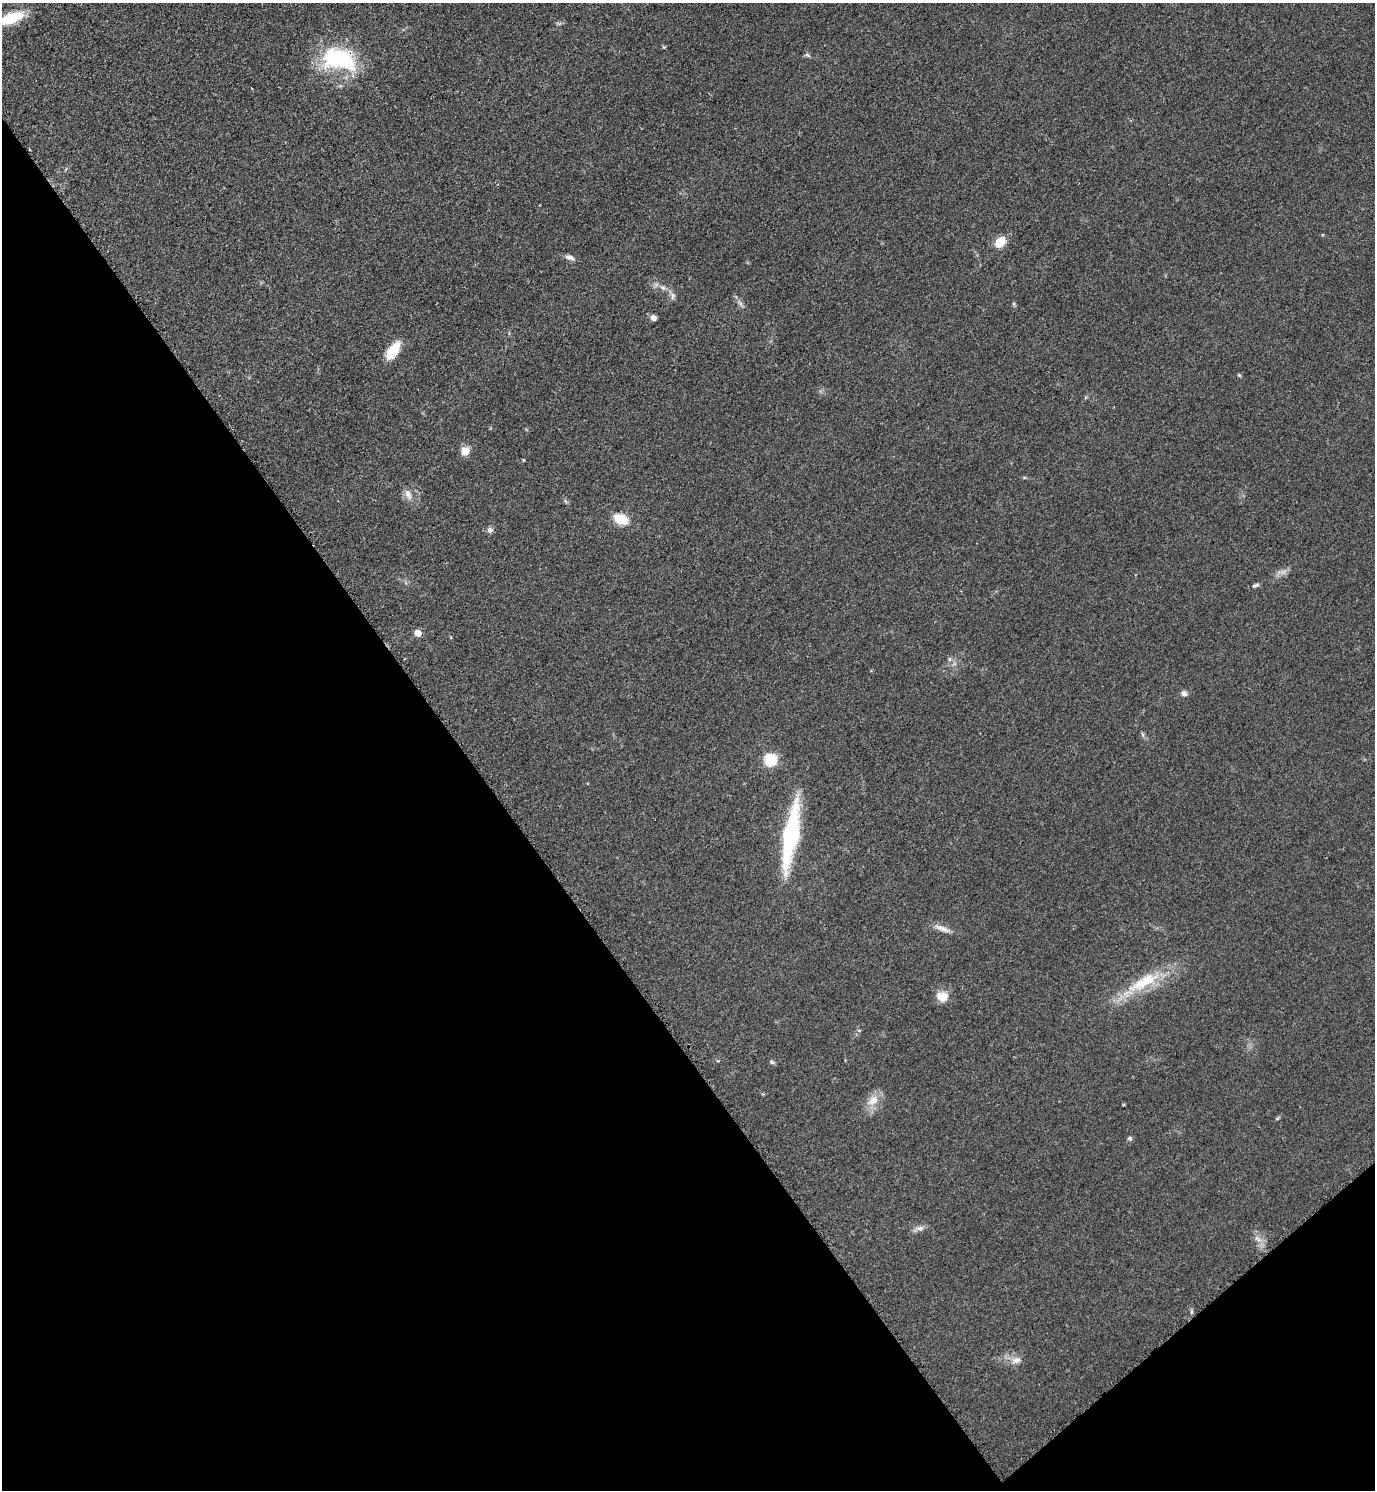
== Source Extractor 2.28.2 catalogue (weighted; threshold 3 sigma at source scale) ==
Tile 14 of 4 x 4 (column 2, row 4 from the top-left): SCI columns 1686-3058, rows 7-1494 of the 5971 x 5974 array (HDU 1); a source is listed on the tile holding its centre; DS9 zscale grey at full resolution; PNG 1377 x 1492 px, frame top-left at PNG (2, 3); no overlay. Shown black and unused: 37% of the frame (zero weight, under 2 of 3 exposures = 1% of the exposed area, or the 3 px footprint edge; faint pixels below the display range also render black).
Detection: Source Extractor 2.28.2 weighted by HDU 2 'WHT'; one run over the whole footprint, this tile lists its part. Background 0.0784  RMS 0.0076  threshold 0.0344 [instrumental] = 3 sigma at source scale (4.5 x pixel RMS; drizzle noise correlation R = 1.50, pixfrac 1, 0.05/0.05 arcsec/px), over >= 5 px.
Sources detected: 32; all 32 listed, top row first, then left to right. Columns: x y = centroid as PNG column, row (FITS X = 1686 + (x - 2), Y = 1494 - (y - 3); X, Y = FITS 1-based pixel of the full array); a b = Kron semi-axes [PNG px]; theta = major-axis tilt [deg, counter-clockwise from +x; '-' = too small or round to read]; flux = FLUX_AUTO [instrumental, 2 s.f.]
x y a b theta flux
12 18 23 10 19 31
807 55 7 4 -36 1.3
339 59 45 26 -15 69
1000 242 9 7 45 16
570 257 13 6 -16 3.3
663 288 8 5 -17 2.3
672 296 12 4 90 2.3
741 304 7 4 -71 1.8
653 318 5 5 - 4.3
393 350 18 9 54 24
1239 375 5 4 - 0.89
465 451 5 5 - 26
523 460 5 3 - 0.82
408 494 13 8 -60 4.9
621 519 13 9 -24 20
490 530 8 7 - 2.4
1255 585 10 4 21 1.9
417 633 5 5 - 9.2
950 659 7 4 89 1.4
1184 693 9 7 -31 2.4
1143 735 6 4 -71 1.2
770 760 6 6 - 82
790 836 60 13 81 100
942 928 23 6 -22 5.8
1144 982 51 15 28 37
942 997 15 12 -6 9
772 1062 7 5 -28 1.4
873 1100 18 11 43 9.7
1130 1138 6 5 - 1.4
920 1228 12 7 12 3.5
1258 1239 13 5 -40 3.7
1016 1360 14 9 12 5.7
Overlapping masked pixels (flux is a lower limit): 1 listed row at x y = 339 59
Isophote crosses this tile's border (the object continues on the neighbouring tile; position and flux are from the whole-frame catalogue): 1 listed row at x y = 12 18